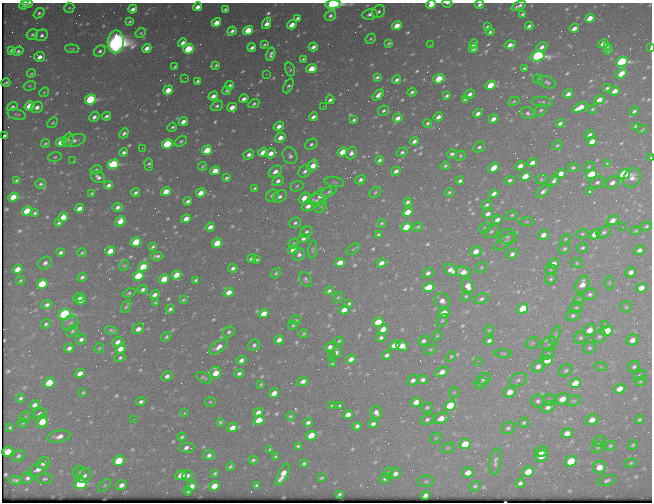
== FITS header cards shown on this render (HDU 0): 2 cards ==
NAXIS1  =                  650 / Width of table row in bytes
NAXIS2  =                  500 / Number of rows in table

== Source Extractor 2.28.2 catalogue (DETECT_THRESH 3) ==
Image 650 x 500 px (HDU 0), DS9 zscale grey, 1 PNG px = 1 image px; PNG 654 x 504 px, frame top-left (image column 1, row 500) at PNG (2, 3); each listed source drawn as its Kron ellipse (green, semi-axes under 4 px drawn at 4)
Background 440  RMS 2.2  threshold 6.53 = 3 sigma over >= 5 px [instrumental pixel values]
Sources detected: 666; of the 666, the 500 brightest by FLUX_AUTO listed and drawn (166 fainter detections omitted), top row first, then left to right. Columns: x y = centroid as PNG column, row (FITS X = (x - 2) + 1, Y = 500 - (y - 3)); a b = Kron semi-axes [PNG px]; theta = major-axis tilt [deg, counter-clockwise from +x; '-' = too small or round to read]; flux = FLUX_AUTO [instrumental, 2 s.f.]
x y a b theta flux
28 3 5 3 - 330
447 3 5 2 - 260
333 4 7 4 7 41000
431 4 5 3 - 2100
24 5 5 4 - 500
480 5 4 3 - 390
519 6 8 3 25 510
197 7 5 3 - 880
69 8 5 5 - 230
133 9 4 3 - 570
225 9 4 3 - 250
379 12 7 5 43 460
39 13 6 4 37 360
370 14 8 5 8 630
522 14 4 3 - 240
330 16 6 5 - 400
297 18 4 3 - 350
590 18 5 4 - 2300
130 22 4 3 - 240
216 23 5 4 - 1500
267 23 6 4 70 1100
292 25 5 4 - 1600
397 26 5 4 - 2200
529 26 4 3 - 390
487 27 4 3 - 270
574 28 5 3 - 1000
232 31 5 3 - 470
248 31 5 4 - 7100
490 32 4 3 - 290
141 33 5 3 - 200
32 35 6 5 - 320
42 35 6 5 - 480
371 39 5 4 - 220
116 42 11 8 85 150000
183 43 4 4 - 600
389 43 4 3 - 230
474 44 5 3 - 570
603 44 5 4 - 1400
264 45 4 3 - 220
430 45 2 2 - 280
510 45 6 4 7 800
607 46 4 3 - 250
313 47 4 3 - 660
542 47 6 4 39 660
147 48 5 4 - 980
252 48 4 3 - 530
473 48 4 3 - 660
651 48 4 2 - 270
72 49 7 4 -5 220
188 49 5 4 - 7200
11 50 4 3 - 350
608 50 4 3 - 240
18 51 5 4 - 360
100 51 6 5 - 430
271 54 7 3 75 500
537 56 7 5 16 42000
39 57 5 5 - 1000
303 59 4 3 - 230
622 62 6 4 26 26000
216 65 4 3 - 240
175 67 4 2 - 200
312 69 5 4 - 3400
524 69 4 3 - 250
290 70 7 4 -73 270
31 74 4 4 - 220
266 74 2 2 - 290
621 74 5 4 - 4000
377 77 4 3 - 330
185 78 2 2 - 210
439 79 6 4 20 5100
538 79 5 5 - 230
397 80 4 3 - 470
198 81 4 3 - 340
547 82 9 5 -22 400
6 83 4 2 - 240
230 85 4 3 - 390
491 85 5 4 - 4100
30 86 6 4 18 220
288 86 8 4 65 350
607 88 4 3 - 300
168 90 5 4 - 2500
227 91 4 3 - 230
615 91 5 4 - 1500
44 92 5 4 - 200
412 92 4 3 - 350
469 94 6 3 34 590
568 94 5 4 - 800
378 95 6 4 46 920
213 96 5 4 - 810
447 96 4 3 - 300
244 99 5 3 - 610
465 99 4 3 - 250
90 100 6 5 - 20000
330 100 4 3 - 470
599 100 5 4 - 1800
514 101 6 4 28 230
542 102 10 5 -5 370
254 104 6 4 29 320
30 106 5 4 - 4100
217 106 6 5 - 360
323 106 2 2 - 230
12 107 5 4 - 320
37 107 6 5 - 790
232 107 5 4 - 1400
580 107 8 4 28 2600
593 109 5 3 - 220
541 110 7 5 44 310
383 111 6 4 28 350
634 111 5 4 - 330
478 113 5 3 - 660
528 113 7 5 -23 420
17 115 9 5 -14 320
106 116 5 3 - 430
94 117 6 4 44 560
313 117 4 4 - 680
438 117 5 3 - 730
398 118 5 4 - 890
493 119 5 4 - 860
354 120 4 3 - 300
183 122 5 4 - 940
53 123 6 4 46 220
427 123 4 3 - 300
560 123 4 3 - 480
279 126 5 4 - 960
635 126 4 3 - 230
172 127 5 3 - 300
642 130 5 2 - 210
124 133 5 4 - 430
590 135 5 4 - 490
5 136 4 3 - 310
280 138 6 4 34 1200
68 140 7 5 57 270
75 140 11 6 17 650
181 141 7 4 34 330
414 141 4 3 - 580
592 141 5 4 - 1700
61 142 5 4 - 4600
45 144 4 3 - 240
167 144 5 4 - 13000
311 144 6 5 - 380
557 145 5 3 - 220
479 147 6 5 - 390
142 148 2 2 - 930
207 150 5 4 - 4700
124 152 4 4 - 460
263 152 5 4 - 2000
343 152 5 4 - 3300
402 152 6 4 34 350
271 153 5 4 - 1200
351 153 6 5 - 670
452 154 5 4 - 420
249 155 6 4 36 640
290 156 9 7 -62 570
460 156 5 4 - 240
55 157 7 4 13 240
650 158 4 2 - 210
379 160 4 3 - 390
73 161 2 2 - 230
532 163 5 4 - 930
113 164 6 4 22 15000
607 164 4 3 - 570
149 165 6 3 -88 330
313 165 6 4 54 2300
202 166 4 3 - 230
445 166 4 3 - 260
520 166 5 4 - 1200
589 167 6 4 39 210
494 168 6 4 41 1900
573 168 5 4 - 280
96 170 6 4 32 260
215 171 5 4 - 2400
305 171 7 5 48 540
396 171 5 4 - 620
275 172 7 5 33 930
560 174 5 4 - 2000
591 174 6 4 32 6000
624 174 6 4 27 24000
525 176 5 4 - 3900
98 177 7 5 -27 630
226 178 4 3 - 290
632 178 10 8 55 1100
541 179 6 4 22 210
16 180 4 3 - 250
360 180 5 4 - 480
510 180 5 3 - 380
554 180 7 4 55 490
278 181 6 5 - 630
460 181 4 3 - 370
334 182 10 5 -9 330
597 182 7 5 23 460
612 183 7 5 32 740
41 184 5 4 - 320
108 185 5 4 - 560
297 186 7 5 19 310
255 188 4 3 - 240
166 191 5 4 - 2300
543 191 8 4 43 550
329 192 8 4 29 330
375 192 6 5 - 260
449 192 4 3 - 240
590 192 3 3 - 340
92 193 4 3 - 230
135 193 4 3 - 370
201 193 5 4 - 1600
494 194 5 4 - 900
272 196 7 5 43 570
320 196 14 5 29 1500
13 197 5 4 - 2400
280 197 7 5 38 590
304 198 6 5 - 1900
316 200 9 6 -3 460
188 201 4 3 - 480
408 202 4 3 - 440
487 205 6 4 22 360
308 206 6 5 - 950
118 207 5 4 - 640
321 207 7 4 44 220
79 208 5 4 - 1000
27 211 5 4 - 5100
408 212 5 4 - 2700
35 213 4 3 - 320
488 214 5 4 - 680
512 215 6 4 19 230
63 217 5 4 - 3500
186 219 5 4 - 1300
497 220 5 4 - 810
613 220 6 4 29 1100
120 221 5 4 - 1500
526 222 7 3 1 210
59 223 4 3 - 300
295 223 6 5 - 370
382 223 4 4 - 230
646 226 6 4 30 260
210 227 5 4 - 1000
406 227 5 4 - 6300
418 227 5 3 - 200
623 227 2 2 - 420
485 228 6 5 - 300
491 231 8 5 32 360
636 231 5 4 - 200
306 232 7 5 32 420
604 232 7 5 33 410
582 234 6 5 - 260
595 234 6 4 48 2700
378 235 4 3 - 290
543 235 6 5 - 1000
507 237 9 7 -1 530
303 238 6 4 16 600
565 239 5 3 - 190
136 242 5 4 - 5800
505 242 12 5 36 460
217 243 5 4 - 3900
293 244 5 4 - 240
153 247 4 3 - 270
583 248 5 5 - 300
353 249 7 3 37 200
565 249 6 5 - 280
293 250 5 4 - 1400
313 250 9 4 83 260
639 250 5 4 - 640
110 251 5 4 - 2600
476 251 6 5 - 1500
60 252 4 3 - 400
82 253 4 3 - 250
512 254 6 5 - 540
299 255 6 6 - 570
157 256 6 3 0 430
252 258 5 3 - 590
257 260 4 3 - 220
45 263 7 6 - 580
340 263 5 4 - 2200
381 263 5 4 - 910
577 263 6 5 - 230
554 264 5 4 - 1000
124 266 5 4 - 210
143 267 5 4 - 4300
481 267 6 5 - 240
233 268 4 3 - 440
17 269 5 4 - 1600
551 269 5 5 - 220
451 270 7 5 -32 1100
463 272 7 5 -7 1500
631 272 5 5 - 730
276 273 6 4 50 300
428 273 6 5 - 560
176 275 5 4 - 2900
138 276 5 4 - 6400
82 277 5 4 - 400
164 279 5 4 - 3400
306 279 8 5 -60 350
551 279 6 5 - 300
196 280 4 3 - 310
20 281 4 4 - 230
609 283 6 4 -84 200
42 284 5 4 - 6600
582 284 9 6 64 1500
468 286 7 6 - 1300
429 287 6 4 24 4100
641 288 6 4 23 1300
143 289 5 4 - 440
329 291 4 3 - 330
229 292 5 4 - 1300
129 293 7 4 18 290
590 294 7 5 11 430
155 295 5 4 - 730
466 296 5 4 - 240
79 297 6 4 14 820
338 298 6 4 48 210
481 299 7 5 25 410
81 300 5 4 - 720
183 300 4 3 - 200
578 300 6 4 45 220
442 301 8 7 - 890
155 303 4 3 - 200
349 304 4 3 - 270
47 305 5 4 - 520
126 306 7 3 59 310
626 307 6 5 - 270
576 308 7 5 28 290
170 309 4 3 - 400
523 309 5 4 - 6300
344 310 5 4 - 1500
444 313 5 4 - 4400
65 314 6 5 - 34000
264 314 5 4 - 2000
573 316 7 5 20 370
295 320 6 4 12 290
442 320 7 5 48 270
378 322 5 4 - 4300
70 323 8 7 - 490
46 324 5 4 - 320
604 324 2 2 - 500
293 325 5 4 - 240
138 329 6 5 - 1000
383 329 5 4 - 1600
111 330 6 4 -15 300
489 330 5 5 - 190
589 330 7 5 32 1500
72 331 6 5 - 310
606 331 6 5 - 11000
229 332 6 5 - 350
303 334 5 4 - 230
555 335 10 4 67 340
437 336 5 4 - 210
599 336 7 6 - 420
166 337 6 4 34 270
381 338 5 3 - 440
580 338 6 5 - 350
81 339 5 4 - 540
279 340 5 4 - 940
632 340 6 5 - 980
339 341 4 3 - 200
423 341 5 4 - 450
489 341 5 4 - 450
118 342 6 5 - 930
532 343 7 5 21 270
549 344 8 6 27 520
254 345 6 5 - 410
395 345 5 4 - 2100
402 346 6 5 - 1800
218 347 11 5 34 1000
330 347 5 4 - 680
69 348 5 4 - 570
99 348 5 4 - 210
590 348 6 5 - 330
121 349 5 4 - 1600
430 349 7 4 28 230
336 352 6 5 - 500
331 354 2 2 - 370
503 354 8 3 -1 190
548 354 7 4 44 290
387 355 5 4 - 490
451 356 6 4 49 200
120 358 5 4 - 320
351 359 5 4 - 940
241 360 5 4 - 610
547 360 6 5 - 2100
478 361 2 2 - 380
332 364 4 3 - 200
538 366 7 5 33 730
601 367 6 4 -18 200
634 367 6 5 - 360
566 370 7 5 36 320
442 372 7 4 28 1200
80 373 5 4 - 1200
216 373 6 5 - 2200
239 373 5 3 - 430
640 375 6 5 - 260
167 376 6 4 29 580
204 378 8 5 -27 350
484 379 7 5 29 550
413 380 6 4 38 640
422 380 5 4 - 500
518 380 9 6 27 450
303 381 6 4 21 760
640 381 5 4 - 230
49 383 6 4 32 5200
481 383 6 5 - 300
575 383 5 4 - 4100
261 384 4 3 - 210
620 389 5 4 - 1700
510 392 6 5 - 1400
83 393 4 3 - 220
274 393 5 4 - 1200
454 393 5 5 - 200
20 398 4 3 - 320
562 399 7 5 24 1500
549 400 6 5 - 250
538 401 6 6 - 420
573 401 7 5 15 280
141 402 5 3 - 410
210 402 5 4 - 220
416 402 5 4 - 1400
35 405 5 4 - 740
450 405 6 5 - 5900
332 406 3 3 - 230
340 406 4 3 - 250
427 407 6 5 - 300
548 407 7 5 26 730
258 412 5 4 - 820
184 413 3 3 - 290
376 413 6 5 - 730
40 414 7 5 31 590
348 414 5 4 - 1000
290 416 4 3 - 230
25 417 6 5 - 270
441 418 8 5 24 1700
133 419 2 2 - 240
427 419 7 5 26 430
259 420 6 4 32 3000
592 420 6 5 - 1200
639 420 4 3 - 260
42 421 7 5 78 3200
220 422 4 3 - 260
308 422 4 3 - 410
23 423 6 4 19 210
524 423 5 5 - 310
373 424 4 4 - 570
357 426 4 4 - 500
10 427 3 3 - 230
232 428 5 4 - 1400
508 428 7 6 - 400
567 433 6 5 - 1200
311 435 5 4 - 3000
59 436 12 6 10 1000
182 437 4 3 - 300
436 438 6 5 - 210
600 442 6 5 - 250
465 444 6 5 - 5400
633 445 5 4 - 240
298 446 4 3 - 240
610 446 5 4 - 270
598 447 6 5 - 260
187 448 7 5 2 660
448 448 6 5 - 260
270 449 4 3 - 200
541 451 6 5 - 1200
8 452 5 5 - 2900
209 455 6 5 - 550
18 456 7 5 36 380
541 456 7 5 28 1000
275 457 3 3 - 230
253 460 4 3 - 270
119 461 6 5 - 7100
495 461 13 5 83 800
571 461 6 5 - 8000
43 463 7 5 29 1000
631 463 6 4 12 240
304 464 4 3 - 280
230 467 4 3 - 250
599 467 6 6 - 1900
38 469 10 6 28 1100
79 472 6 5 - 270
468 472 6 5 - 1300
528 472 6 5 - 3300
215 473 4 3 - 260
388 473 6 4 65 210
395 474 6 5 - 700
84 475 8 6 33 780
181 475 6 5 - 2600
283 475 12 4 62 1600
187 476 5 5 - 500
27 478 6 5 - 460
322 478 4 3 - 210
45 479 8 5 -2 370
385 479 6 4 24 370
15 480 6 3 -5 370
607 480 9 5 19 470
426 481 8 5 0 300
520 483 5 4 - 430
80 484 6 5 - 16000
104 485 8 5 45 270
121 485 6 4 33 860
256 485 4 3 - 290
192 486 5 4 - 1000
214 486 5 4 - 1800
475 486 6 5 - 300
188 491 4 3 - 250
339 494 4 3 - 250
425 495 5 4 - 660
At the frame edge (FLAGS 8, measured only in part): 7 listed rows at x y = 28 3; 447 3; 333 4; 431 4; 480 5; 651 48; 650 158
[166 fainter detections neither listed nor drawn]